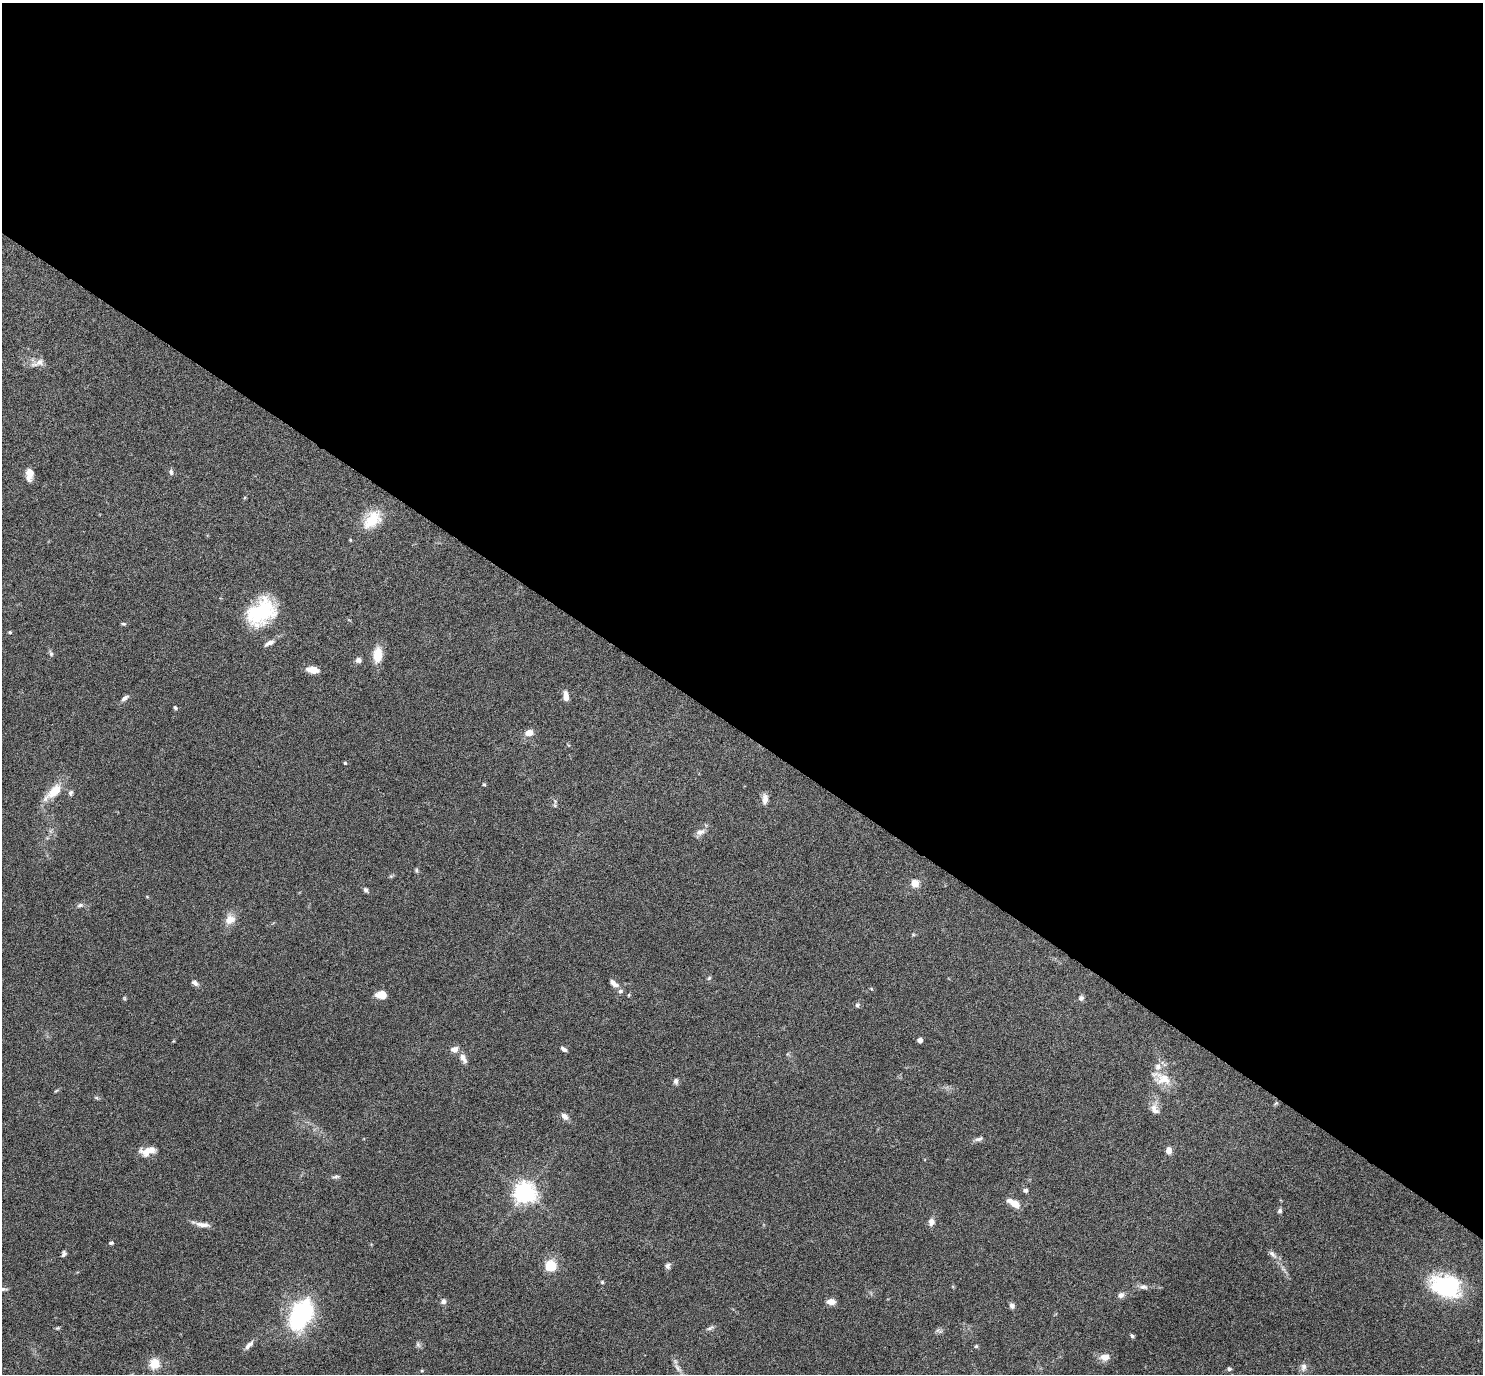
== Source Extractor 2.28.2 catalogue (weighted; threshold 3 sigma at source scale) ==
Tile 3 of 4 x 4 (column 3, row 1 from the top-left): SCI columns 2966-4446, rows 4270-5641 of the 5931 x 5935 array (HDU 1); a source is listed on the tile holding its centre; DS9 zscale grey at full resolution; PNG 1485 x 1376 px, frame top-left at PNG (2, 3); no overlay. Shown black and unused: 53% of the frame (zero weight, under 4 of 8 exposures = <1% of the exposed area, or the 3 px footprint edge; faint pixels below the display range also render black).
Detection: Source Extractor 2.28.2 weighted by HDU 2 'WHT'; one run over the whole footprint, this tile lists its part. Background 0.0857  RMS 0.004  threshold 0.0165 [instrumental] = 3 sigma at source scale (4.09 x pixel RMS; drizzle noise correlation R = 1.36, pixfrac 0.8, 0.05/0.05 arcsec/px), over >= 5 px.
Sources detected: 82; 1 inside a brighter listed object's ellipse — not listed separately; the other 81 listed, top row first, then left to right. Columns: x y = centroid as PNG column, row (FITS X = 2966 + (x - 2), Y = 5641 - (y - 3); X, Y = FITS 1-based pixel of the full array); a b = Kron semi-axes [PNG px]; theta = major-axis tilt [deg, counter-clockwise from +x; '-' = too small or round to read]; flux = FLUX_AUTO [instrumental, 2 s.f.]
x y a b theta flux
38 363 20 8 19 2.6
171 472 8 5 -76 0.86
29 474 14 8 86 3.3
372 520 28 17 45 9.6
261 612 33 25 39 25
124 624 6 4 -2 0.54
10 632 5 4 - 0.4
269 643 15 5 27 1.8
51 654 7 5 -74 0.78
377 655 17 10 83 6.4
358 660 7 7 - 1.2
312 670 13 6 -7 3.5
566 696 11 6 -83 2.4
125 698 9 5 35 1.4
175 708 6 4 -55 0.53
529 733 10 7 18 2.7
345 763 4 4 - 0.39
484 784 4 3 - 0.47
54 791 23 9 41 7.8
70 793 8 6 70 0.81
765 798 14 7 90 2
700 832 13 8 21 2
416 870 7 5 -90 0.56
915 883 7 7 - 4
366 890 7 5 -51 0.87
80 905 8 6 20 0.92
230 919 14 12 30 3.5
913 935 6 4 -1 0.43
709 978 7 4 45 0.5
195 983 9 6 -40 1.2
614 983 11 5 -35 2.2
620 991 6 5 - 0.95
381 994 9 7 1 5.7
124 998 6 3 -71 0.39
1081 998 7 7 - 1
857 1005 6 5 - 0.67
920 1040 4 4 - 2.3
454 1049 9 7 16 2.1
564 1049 7 4 -33 1.1
463 1058 14 7 -62 2
1162 1078 29 14 -23 6.6
676 1081 8 6 -89 1.1
96 1097 6 4 -19 0.5
1276 1103 7 4 34 0.45
1154 1109 15 9 -62 2.8
564 1116 10 6 -43 1.9
979 1139 11 5 15 1.1
1168 1150 9 7 -87 1.8
148 1151 20 10 14 4.2
336 1177 12 3 6 0.77
1025 1190 6 5 - 0.94
524 1193 7 7 - 240
1014 1203 12 6 -29 5.1
1280 1211 6 5 - 0.9
931 1222 10 7 78 1.8
202 1225 18 6 -6 2.3
111 1243 5 4 - 0.64
64 1254 7 5 66 0.86
1272 1254 15 6 -45 1.6
551 1266 9 9 - 9.5
668 1266 8 6 -80 1
602 1282 4 4 - 0.51
1446 1286 27 19 -19 39
1143 1287 11 6 -5 1.4
3 1289 9 5 6 0.83
1121 1295 8 6 26 1.4
443 1301 7 6 - 1.1
831 1302 9 6 -1 2.5
1012 1306 6 5 - 1.3
301 1314 33 20 63 40
58 1328 5 4 - 0.46
710 1328 10 4 26 0.94
1132 1336 6 4 -54 0.64
418 1344 9 5 -63 0.81
249 1345 15 6 46 1.7
976 1346 4 4 - 0.48
1105 1357 12 9 7 2.9
154 1364 11 10 - 5.5
1303 1367 11 7 79 1.6
678 1368 15 6 -54 1.9
1229 1369 5 5 - 0.62
Isophote crosses this tile's border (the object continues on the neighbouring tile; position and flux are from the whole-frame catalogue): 1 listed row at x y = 3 1289